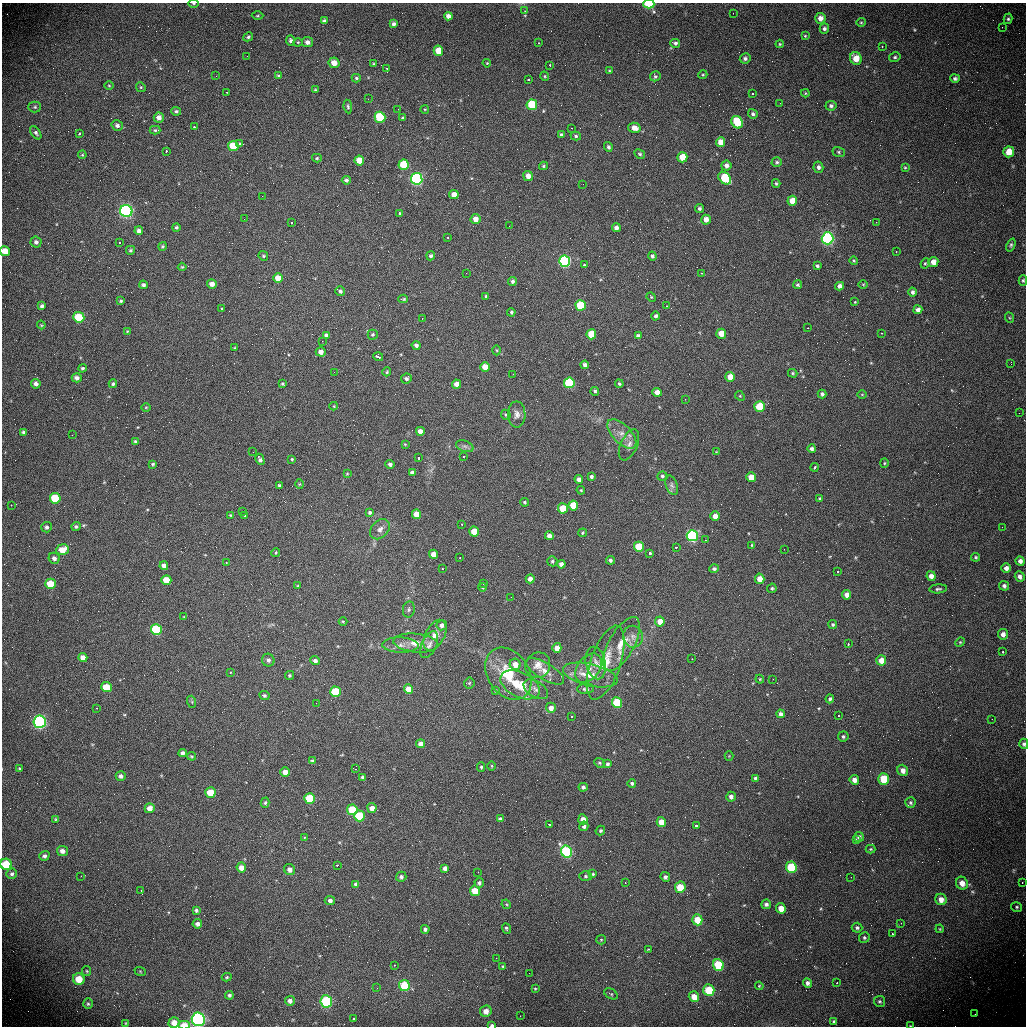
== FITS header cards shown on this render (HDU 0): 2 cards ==
NAXIS1  =                 1024 /fastest changing axis
NAXIS2  =                 1024 /next to fastest changing axis

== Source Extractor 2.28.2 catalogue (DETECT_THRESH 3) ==
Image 1024 x 1024 px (HDU 0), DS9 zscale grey, 1 PNG px = 1 image px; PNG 1028 x 1028 px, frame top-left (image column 1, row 1024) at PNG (2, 3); each listed source drawn as its Kron ellipse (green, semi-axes under 4 px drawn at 4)
Background 456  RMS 16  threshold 48.3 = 3 sigma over >= 5 px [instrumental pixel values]
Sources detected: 460; all 460 listed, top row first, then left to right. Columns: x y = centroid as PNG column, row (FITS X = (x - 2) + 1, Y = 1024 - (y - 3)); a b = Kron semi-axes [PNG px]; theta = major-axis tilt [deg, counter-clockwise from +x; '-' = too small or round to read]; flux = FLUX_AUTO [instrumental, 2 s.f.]
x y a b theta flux
193 3 5 3 - 1200
649 4 5 4 - 57000
525 11 3 3 - 1300
733 13 2 2 - 510
257 16 6 3 1 1200
448 16 4 4 - 5600
820 18 5 5 - 7200
1008 19 5 4 - 1900
324 21 4 4 - 2600
861 22 5 4 - 1200
394 24 4 4 - 3200
1002 27 2 2 - 1800
824 29 5 5 - 2900
805 36 4 4 - 1000
248 37 5 4 - 1900
291 40 5 4 - 3400
298 42 4 4 - 1100
307 42 5 5 - 4900
539 43 3 2 - 1500
675 43 5 4 - 2700
780 44 4 4 - 1300
882 47 3 2 - 1400
438 51 5 5 - 17000
247 56 2 2 - 580
895 57 6 4 14 2000
745 58 5 5 - 2800
856 58 6 5 - 15000
334 63 5 5 - 9600
487 63 4 3 - 990
374 64 4 3 - 1200
550 66 3 2 - 3200
387 68 3 2 - 1700
609 71 4 3 - 900
703 75 5 4 - 1300
216 76 3 2 - 1200
279 76 4 4 - 2100
545 76 5 4 - 1200
655 76 5 5 - 1900
356 78 4 4 - 1800
955 78 5 4 - 2500
528 79 3 3 - 4200
109 86 5 3 - 1000
141 87 5 4 - 1300
315 90 4 4 - 1300
227 92 3 2 - 1100
805 93 4 4 - 990
752 94 3 3 - 3200
368 99 2 2 - 7300
780 103 3 2 - 1400
532 105 5 5 - 51000
348 106 7 4 -82 1800
831 106 5 5 - 2900
35 107 6 5 - 1800
398 109 2 2 - 1000
425 109 4 3 - 860
176 111 5 4 - 2100
753 114 5 4 - 2400
380 117 5 5 - 61000
159 118 5 5 - 5500
403 118 3 3 - 1600
737 122 6 5 - 43000
117 125 6 5 - 3400
194 127 3 2 - 3000
571 128 2 2 - 970
634 128 6 5 - 8300
155 130 5 4 - 1700
36 133 7 4 -54 2300
79 133 4 3 - 4500
561 135 4 3 - 2400
576 136 5 4 - 1800
721 142 5 4 - 11000
240 144 3 3 - 6400
233 146 5 5 - 27000
608 147 5 4 - 2400
166 151 3 2 - 1900
839 152 6 5 - 1700
1009 152 5 5 - 15000
640 154 6 4 -29 2000
82 155 4 4 - 1100
682 157 5 5 - 21000
317 158 5 4 - 1400
359 160 5 5 - 15000
777 162 5 5 - 2000
404 165 5 5 - 42000
726 165 5 5 - 4600
543 166 4 3 - 1500
818 167 6 5 - 3600
905 167 4 3 - 1100
528 176 5 4 - 7400
725 178 7 5 -45 50000
417 179 6 5 - 230000
346 180 4 4 - 2900
776 183 4 3 - 1500
583 184 2 2 - 520
454 195 4 4 - 9100
262 196 2 2 - 1000
792 201 5 5 - 13000
699 208 4 4 - 2400
126 211 6 6 - 240000
399 213 3 3 - 5800
244 219 2 2 - 2300
475 219 5 5 - 9300
706 220 5 4 - 8000
876 222 3 2 - 1200
291 223 3 3 - 3400
509 226 2 2 - 750
176 227 4 4 - 1700
616 228 4 4 - 4200
139 231 4 4 - 4000
448 238 3 2 - 870
828 238 6 6 - 250000
36 242 5 5 - 3400
119 243 3 2 - 2200
1011 245 7 4 67 1700
162 246 4 4 - 1400
130 250 4 4 - 2000
5 251 5 5 - 12000
896 252 3 2 - 980
263 256 5 4 - 1600
431 256 4 4 - 2700
652 256 4 4 - 2200
565 261 5 5 - 240000
854 261 4 3 - 1300
933 262 5 5 - 7900
925 263 5 4 - 1500
585 265 4 3 - 7200
817 266 4 3 - 2000
182 267 4 4 - 1100
466 273 2 2 - 570
702 273 3 2 - 1600
278 278 5 4 - 12000
1023 280 5 4 - 1600
512 281 4 4 - 2600
212 284 5 4 - 6200
863 284 5 3 - 950
143 285 4 4 - 2600
797 285 4 4 - 1600
839 286 4 4 - 4500
340 291 5 4 - 2400
913 292 4 4 - 2800
486 296 4 3 - 1600
651 297 5 4 - 1200
403 299 5 3 - 1400
121 301 4 3 - 1600
855 302 3 2 - 780
581 305 5 5 - 64000
42 306 4 3 - 2700
667 306 3 2 - 1300
222 308 4 3 - 11000
918 310 4 4 - 4900
511 312 4 4 - 1500
656 316 4 4 - 2600
79 317 5 5 - 39000
1010 318 5 3 - 1000
422 319 2 2 - 580
41 325 4 3 - 1000
808 328 3 2 - 820
127 331 4 3 - 920
881 333 3 2 - 1500
591 334 5 5 - 32000
721 334 5 5 - 15000
326 335 4 4 - 2900
373 335 5 5 - 1800
638 336 4 4 - 3500
322 341 3 2 - 940
416 345 5 4 - 3700
235 348 3 3 - 1000
497 350 5 3 - 1100
321 352 5 4 - 7000
378 357 5 3 - 20000
1011 364 3 2 - 1300
585 365 4 4 - 4300
485 367 5 4 - 17000
83 368 4 4 - 1700
334 372 2 2 - 640
387 372 4 4 - 1400
793 373 5 4 - 1300
513 374 2 2 - 1700
730 377 5 5 - 15000
77 378 5 4 - 4500
406 378 5 5 - 2800
569 383 5 5 - 100000
36 384 5 4 - 4100
113 384 4 4 - 1800
282 384 3 3 - 1200
457 384 4 4 - 8300
619 384 4 3 - 1500
595 391 4 3 - 1800
657 392 4 4 - 9500
822 394 4 4 - 2800
862 394 5 3 - 860
740 396 5 4 - 1200
685 399 3 2 - 1100
334 406 4 4 - 870
146 407 5 3 - 950
760 407 5 5 - 52000
1019 413 2 2 - 740
517 414 13 8 -90 5700
506 415 5 4 - 1300
420 431 4 4 - 7300
24 432 4 3 - 2700
622 434 18 9 -45 11000
72 435 2 2 - 2600
135 442 4 4 - 2000
405 444 3 2 - 840
629 445 16 8 66 7300
465 446 9 5 -19 3400
812 449 4 3 - 3000
253 452 2 2 - 480
716 452 4 4 - 750
463 457 3 2 - 5800
418 458 3 3 - 6800
260 459 6 4 -63 3200
292 459 4 3 - 1100
884 463 4 4 - 1300
153 464 3 3 - 1500
390 464 5 4 - 2600
814 467 4 3 - 6500
412 473 4 4 - 3700
347 474 4 3 - 890
591 476 4 4 - 2600
662 476 5 4 - 2200
751 477 5 5 - 20000
579 479 4 4 - 5200
299 484 5 3 - 960
672 485 10 5 -69 3000
280 486 4 3 - 1900
581 490 4 3 - 1000
55 498 5 5 - 42000
820 498 4 3 - 1200
525 502 4 3 - 1300
11 505 2 2 - 1300
573 505 5 5 - 40000
563 508 5 5 - 28000
242 512 3 3 - 3900
370 512 4 4 - 2100
416 514 5 4 - 20000
230 515 3 2 - 940
245 515 3 2 - 8200
715 516 4 4 - 8500
462 524 3 2 - 2900
47 527 5 5 - 2500
76 527 5 4 - 2200
1002 527 2 2 - 710
380 529 11 8 47 5800
474 531 5 4 - 21000
582 533 4 3 - 1400
549 536 4 4 - 5100
692 536 5 5 - 260000
705 540 3 2 - 1000
752 545 4 4 - 1100
639 547 5 5 - 51000
676 547 3 2 - 2900
784 549 2 2 - 2700
62 550 6 5 - 17000
276 553 4 3 - 1000
650 553 3 3 - 9500
434 554 4 4 - 12000
976 557 4 4 - 1600
54 558 6 5 - 3900
460 558 3 2 - 1300
610 560 4 4 - 2200
552 561 5 5 - 1800
1020 561 5 4 - 4900
226 563 3 2 - 1500
561 564 4 4 - 5500
164 566 4 4 - 5800
1006 568 5 5 - 5200
443 569 3 2 - 1600
714 569 5 4 - 2800
838 572 3 2 - 1600
931 576 5 4 - 6100
1020 576 5 5 - 4300
530 579 4 4 - 5500
760 579 5 5 - 11000
166 580 5 5 - 25000
484 583 3 2 - 9200
50 584 5 5 - 26000
298 586 4 4 - 1100
1004 586 5 5 - 3200
482 587 4 3 - 1400
772 588 5 4 - 1800
938 589 9 4 5 2300
847 595 5 4 - 7700
511 597 2 2 - 460
409 609 8 6 79 2300
184 617 4 3 - 740
343 621 4 3 - 1100
660 622 5 5 - 11000
833 624 4 4 - 2000
442 625 5 5 - 4600
156 630 5 5 - 100000
1003 634 5 5 - 5000
435 635 17 9 62 9800
633 637 11 10 - 7800
960 642 5 4 - 1300
416 643 22 9 -5 15000
622 644 30 12 61 24000
848 644 3 2 - 3400
400 645 18 7 -2 8700
429 645 14 7 65 6000
557 648 5 4 - 7800
1003 652 3 2 - 4800
83 657 4 4 - 6700
692 659 3 2 - 1700
268 660 6 6 - 3400
881 660 5 5 - 11000
315 661 5 4 - 3900
596 663 16 10 -78 8700
606 663 39 15 71 33000
515 664 5 5 - 11000
538 665 13 12 - 9900
588 668 16 11 52 15000
545 671 21 8 -31 10000
230 672 3 3 - 2200
508 674 28 20 -57 41000
289 675 4 4 - 1600
590 675 28 11 -13 20000
760 679 4 4 - 1100
773 679 2 2 - 640
469 683 5 5 - 1500
520 685 21 12 -27 31000
107 687 5 5 - 27000
408 689 5 4 - 16000
536 689 14 8 -33 5700
586 689 8 5 5 2900
496 691 4 4 - 1300
335 692 5 5 - 65000
264 695 5 4 - 2200
830 699 4 4 - 2300
192 702 6 4 -72 1200
316 703 2 2 - 590
617 703 5 5 - 67000
97 708 3 2 - 2700
551 708 5 5 - 7500
780 714 4 4 - 3700
571 716 3 3 - 7100
838 716 3 2 - 1000
992 719 2 2 - 630
40 722 6 6 - 200000
843 736 5 5 - 2200
421 744 4 4 - 6100
1024 744 5 4 - 2900
183 753 4 4 - 4100
192 756 4 3 - 1300
729 756 4 4 - 920
312 761 4 3 - 2000
599 763 5 4 - 1700
607 764 4 4 - 2400
491 766 5 3 - 1000
481 767 5 4 - 1400
19 768 4 3 - 1100
355 769 3 2 - 1200
903 770 6 5 - 6400
285 772 5 4 - 10000
121 776 5 5 - 3300
363 777 4 3 - 3000
755 778 4 4 - 1800
884 779 6 5 - 37000
854 780 5 4 - 6200
632 783 4 4 - 2200
583 787 4 4 - 2700
210 792 5 5 - 32000
731 797 5 4 - 4300
310 798 5 5 - 64000
910 802 5 5 - 1900
265 803 5 4 - 1600
150 808 5 5 - 7700
372 808 5 4 - 8400
352 810 5 5 - 42000
359 816 5 5 - 73000
55 819 4 3 - 1100
500 819 4 4 - 2600
583 819 5 4 - 10000
661 822 5 4 - 16000
549 824 3 3 - 2600
584 826 4 4 - 3200
696 826 3 3 - 21000
600 831 5 4 - 1900
304 837 3 3 - 2100
859 837 5 5 - 3500
856 840 3 3 - 4500
870 849 5 4 - 1500
62 851 5 5 - 5200
566 852 6 5 - 190000
44 856 5 4 - 2700
6 864 6 5 - 31000
337 865 2 2 - 9500
241 867 5 4 - 8000
791 867 6 5 - 52000
445 868 4 4 - 4200
290 869 6 5 - 5800
478 872 2 2 - 530
12 874 5 5 - 2500
593 874 4 4 - 1500
81 876 2 2 - 760
585 876 6 5 - 1900
401 877 5 5 - 3000
665 877 5 4 - 3100
851 877 2 2 - 480
479 883 5 4 - 2500
625 883 2 2 - 910
962 883 6 6 - 8600
1022 883 3 2 - 1700
356 884 4 4 - 3900
680 887 6 5 - 37000
141 891 3 2 - 1100
475 891 5 5 - 23000
941 899 6 5 - 8400
330 900 5 4 - 3700
506 904 5 4 - 1200
766 904 5 4 - 3200
1017 907 5 4 - 1700
781 908 5 4 - 12000
196 910 4 4 - 2000
697 920 5 5 - 27000
901 923 2 2 - 2200
197 924 5 4 - 4000
506 928 5 3 - 1600
857 928 5 5 - 2500
425 929 4 4 - 2700
940 929 4 3 - 1000
892 934 3 2 - 1700
864 938 5 5 - 1900
601 940 5 4 - 1200
648 949 3 2 - 770
496 958 3 2 - 870
394 965 3 2 - 1000
718 965 6 5 - 50000
503 966 3 3 - 1000
87 971 5 4 - 1200
140 971 6 3 -20 970
529 973 2 2 - 800
227 977 5 4 - 1400
79 979 6 6 - 20000
807 983 4 4 - 4000
837 983 3 2 - 1800
404 985 6 5 - 43000
759 986 4 3 - 1100
377 988 2 2 - 660
535 989 3 3 - 990
709 990 6 5 - 39000
611 994 7 4 -30 1700
229 995 4 3 - 2100
694 997 5 5 - 11000
290 1001 5 4 - 4400
326 1001 6 6 - 95000
879 1001 5 5 - 2000
88 1004 5 4 - 1500
486 1011 6 5 - 7400
975 1014 2 2 - 710
520 1016 2 2 - 630
198 1019 7 6 - 260000
353 1019 3 3 - 3500
834 1021 4 3 - 1700
126 1023 4 3 - 860
174 1023 5 5 - 9200
184 1025 6 3 1 16000
492 1025 4 3 - 2400
910 1026 4 2 - 760
At the frame edge (FLAGS 8, measured only in part): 10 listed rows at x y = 193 3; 649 4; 5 251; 1024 744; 6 864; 198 1019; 174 1023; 184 1025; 492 1025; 910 1026